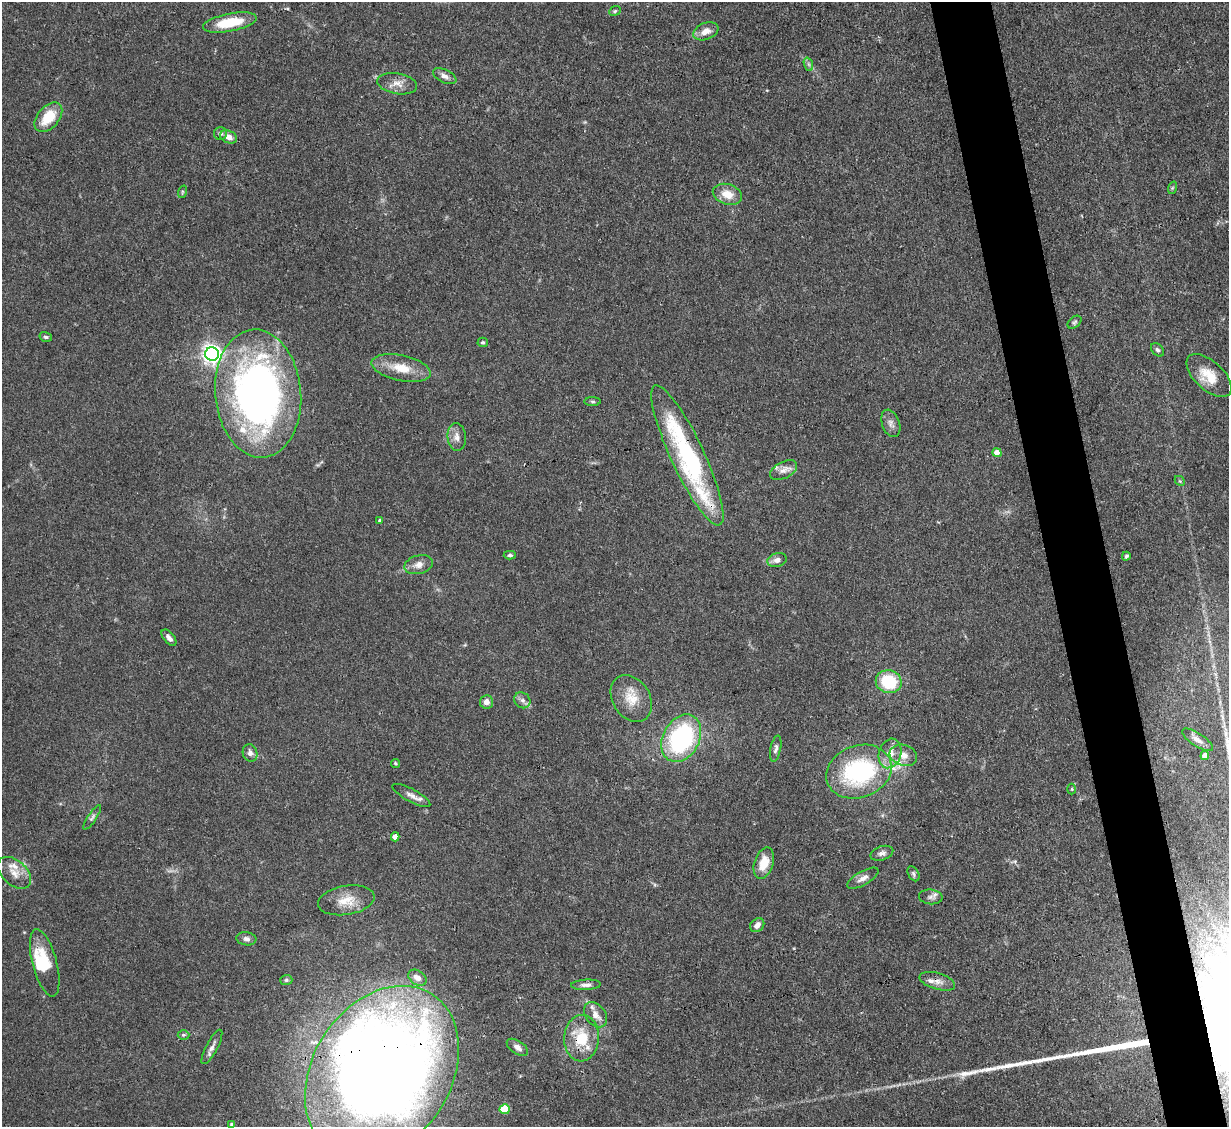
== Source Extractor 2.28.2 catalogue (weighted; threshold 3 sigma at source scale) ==
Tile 6 of 4 x 4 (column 2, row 2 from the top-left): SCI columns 1228-2454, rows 2501-3625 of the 4908 x 4884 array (HDU 1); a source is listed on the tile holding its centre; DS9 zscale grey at full resolution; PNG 1231 x 1129 px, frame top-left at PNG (2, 2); each listed source drawn as its Kron ellipse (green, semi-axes under 4 px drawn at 4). Shown black and unused: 5% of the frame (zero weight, under 3 of 4 exposures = <1% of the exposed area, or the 3 px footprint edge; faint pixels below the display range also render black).
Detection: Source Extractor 2.28.2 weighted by HDU 2 'WHT'; one run over the whole footprint, this tile lists its part. Background 0.11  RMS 0.004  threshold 0.0182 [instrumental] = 3 sigma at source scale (4.5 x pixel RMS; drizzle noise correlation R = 1.50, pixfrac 1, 0.05/0.05 arcsec/px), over >= 5 px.
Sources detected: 82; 2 inside a brighter object's white glare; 3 long thin detections or spike segments (spike, bleed or trail) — neither listed nor drawn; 5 inside a brighter listed object's ellipse — not listed separately; the other 72 listed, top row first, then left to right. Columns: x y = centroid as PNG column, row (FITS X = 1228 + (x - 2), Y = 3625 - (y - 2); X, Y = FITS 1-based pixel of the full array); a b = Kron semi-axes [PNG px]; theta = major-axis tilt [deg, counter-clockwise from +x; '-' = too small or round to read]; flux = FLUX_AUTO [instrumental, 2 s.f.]
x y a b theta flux
615 11 6 4 23 0.6
230 23 27 9 11 13
706 31 13 8 22 3.7
808 64 7 4 -70 0.92
445 76 12 6 -26 1.9
397 84 20 10 -10 4.1
48 117 17 10 49 12
220 133 6 6 - 1.2
229 137 9 6 -24 3.1
1172 188 6 4 71 0.54
182 192 6 4 72 0.55
727 194 15 10 -17 5.9
1074 322 8 5 40 0.84
46 337 6 4 -16 0.74
483 342 5 5 - 0.67
1158 350 8 5 -48 0.92
212 354 7 7 - 220
401 368 30 13 -12 9.2
1209 376 28 14 -43 9.6
258 393 64 43 -85 200
592 402 8 4 -1 0.7
891 423 14 9 -70 2.3
457 437 14 9 -84 2.9
997 452 4 4 - 3.2
687 455 77 16 -65 69
783 470 15 8 28 2.9
1180 481 5 4 - 0.53
380 520 4 3 - 0.81
510 555 6 4 0 0.73
1126 556 4 3 - 0.66
777 560 10 7 15 2.2
419 565 14 9 16 3.3
169 638 9 5 -50 1.8
889 682 13 11 -15 19
631 698 25 18 -58 9
522 700 8 7 - 1.7
486 702 6 6 - 2.8
681 738 25 18 62 57
1197 740 18 6 -33 2.6
776 749 13 5 79 1.5
250 753 9 7 -72 1.9
890 753 15 11 73 5.3
903 755 14 10 -18 4
1205 756 4 4 - 4.2
395 763 4 4 - 0.58
859 772 33 26 20 49
1072 789 5 3 - 0.39
411 795 21 6 -28 2.7
92 817 14 4 56 1.1
395 837 4 4 - 2.5
882 853 12 7 18 1.7
764 863 16 9 72 6.8
14 873 19 12 -42 5
913 874 8 5 -61 0.9
863 878 17 7 30 2.5
931 897 12 7 -5 1.8
346 900 28 14 9 7.8
757 925 8 6 44 2.2
246 939 10 6 -7 1.5
45 963 35 12 -75 12
417 978 10 7 -35 3.2
286 980 6 5 - 0.64
937 981 18 8 -16 2.9
586 985 15 5 3 1.9
595 1015 14 9 -53 3.7
183 1035 6 5 - 0.61
582 1038 23 17 86 14
212 1047 19 5 62 2.2
517 1047 12 6 -33 2.1
382 1072 93 69 57 640
505 1109 5 5 - 13
232 1124 3 3 - 0.91
Overlapping masked pixels (flux is a lower limit): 3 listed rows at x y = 687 455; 582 1038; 382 1072
Isophote crosses this tile's border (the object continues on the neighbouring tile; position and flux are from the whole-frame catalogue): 1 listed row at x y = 382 1072